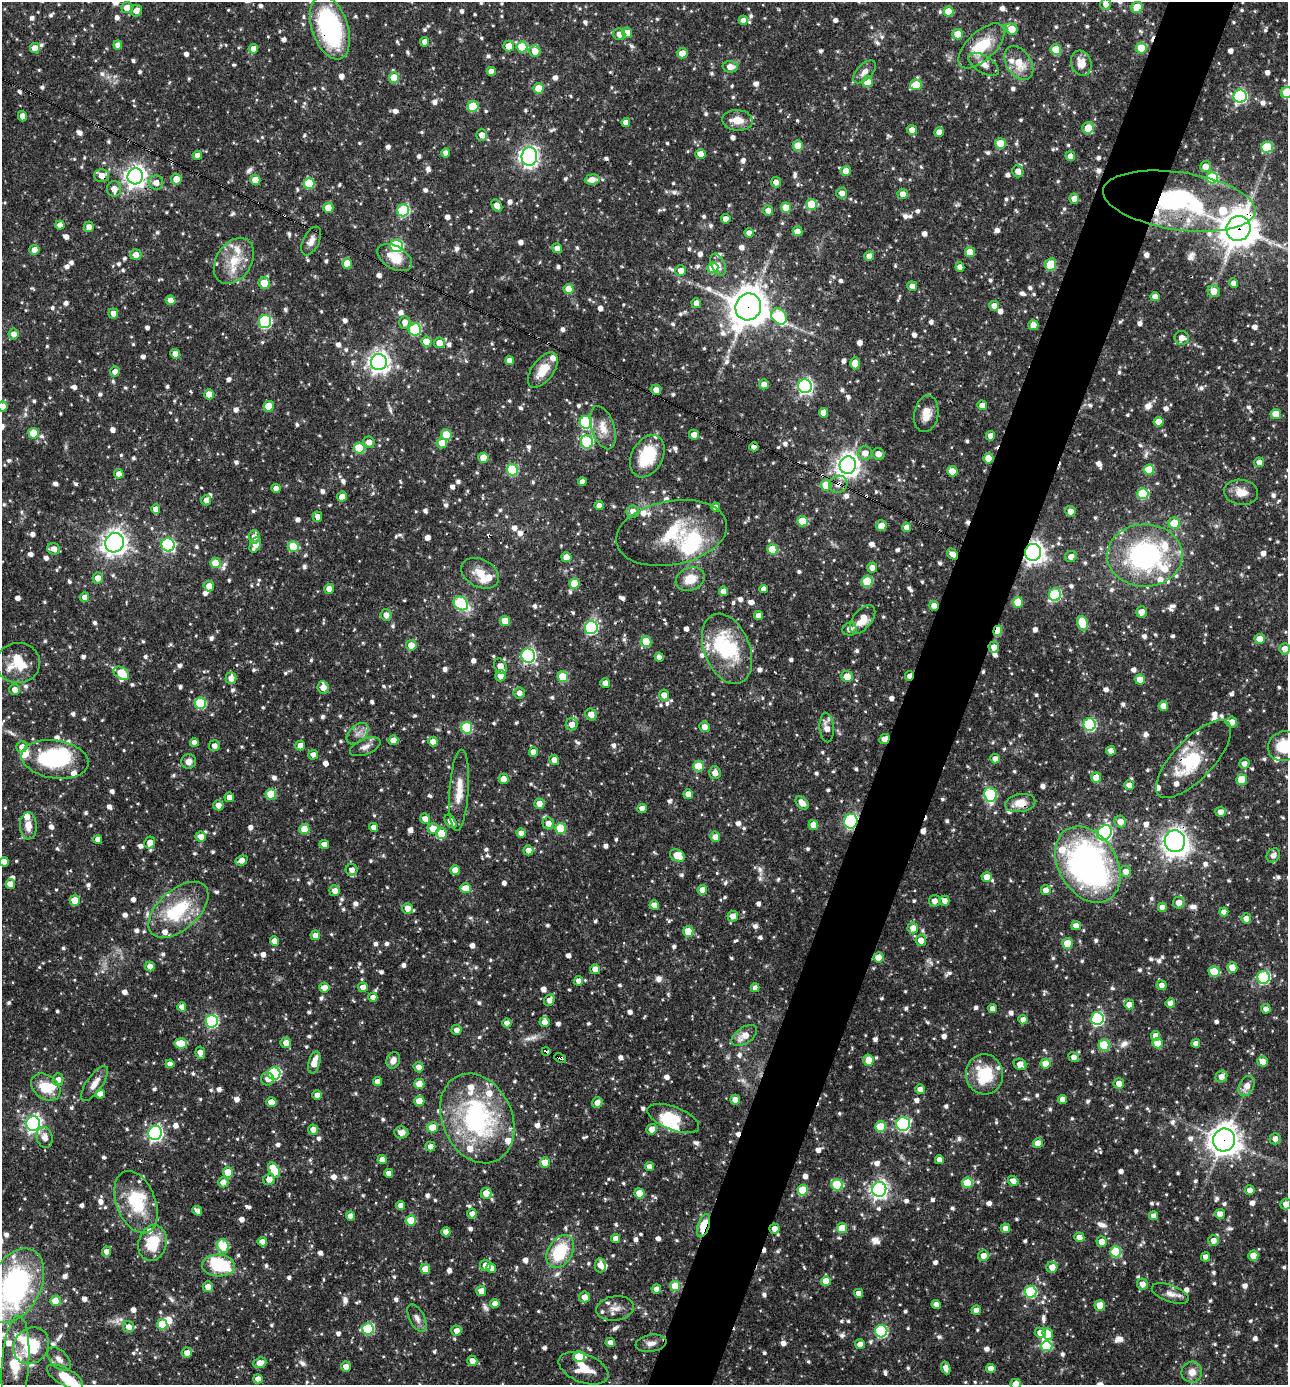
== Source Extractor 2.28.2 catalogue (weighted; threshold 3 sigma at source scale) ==
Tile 10 of 4 x 4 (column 2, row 3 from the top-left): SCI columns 1557-2842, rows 1385-2767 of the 5550 x 5536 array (HDU 1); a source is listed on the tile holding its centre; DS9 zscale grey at full resolution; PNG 1290 x 1387 px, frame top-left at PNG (2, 2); each listed source drawn as its Kron ellipse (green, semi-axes under 4 px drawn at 4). Shown black and unused: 5% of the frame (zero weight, under 3 of 4 exposures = <1% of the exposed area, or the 3 px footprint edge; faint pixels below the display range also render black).
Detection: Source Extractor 2.28.2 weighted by HDU 2 'WHT'; one run over the whole footprint, this tile lists its part. Background 0.0625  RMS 0.0035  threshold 0.0159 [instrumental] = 3 sigma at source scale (4.5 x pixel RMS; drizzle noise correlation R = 1.50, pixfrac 1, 0.05/0.05 arcsec/px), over >= 5 px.
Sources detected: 1489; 2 too faint to see at this stretch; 10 inside a brighter object's white glare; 11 cosmic-ray / hot-pixel residue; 2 long thin detections or spike segments (spike, bleed or trail) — neither listed nor drawn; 65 inside a brighter listed object's ellipse — not listed separately; of the other 1399, all 500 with FLUX_AUTO >= 2.24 (the completeness limit of this list) listed and drawn (899 fainter detections not listed), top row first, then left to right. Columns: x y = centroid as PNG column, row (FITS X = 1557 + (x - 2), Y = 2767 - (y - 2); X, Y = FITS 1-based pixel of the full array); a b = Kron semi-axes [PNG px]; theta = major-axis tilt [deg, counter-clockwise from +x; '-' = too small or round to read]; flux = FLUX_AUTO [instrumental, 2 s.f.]
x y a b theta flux
1105 4 5 5 - 2.4
1137 7 6 5 - 11
127 8 5 5 - 4.6
136 11 6 5 - 2.6
948 11 5 5 - 7.3
743 20 4 4 - 2.5
330 28 33 18 -71 55
1012 29 6 5 - 7.5
627 33 5 5 - 4.8
619 34 6 5 - 2.8
958 34 5 5 - 6.2
425 42 5 4 - 2.4
118 45 4 4 - 2.5
509 46 5 5 - 4.3
981 46 29 14 44 14
522 47 5 5 - 14
35 48 5 5 - 4.5
1141 48 5 5 - 11
253 49 5 5 - 3
1056 50 5 5 - 14
535 51 6 5 - 4.1
682 53 5 5 - 3.7
1019 63 19 12 -57 7.7
1081 63 13 10 -71 5
984 64 17 8 -31 3.2
730 67 7 6 - 3.1
491 71 4 4 - 2.3
864 72 14 7 45 2.7
394 78 5 5 - 9.6
867 82 5 5 - 10
916 85 6 5 - 9.5
539 89 5 5 - 8.1
1287 92 6 5 - 15
1240 96 6 6 - 64
473 106 5 5 - 15
22 116 5 4 - 2.9
737 120 15 10 -5 5
626 123 4 4 - 2.6
1088 128 6 5 - 6.5
912 130 5 5 - 2.5
939 132 5 4 - 2.8
482 135 5 5 - 2.9
1000 143 5 5 - 7.3
798 145 5 5 - 6.6
1267 147 6 5 - 19
445 153 4 4 - 2.3
700 154 5 5 - 3.1
197 155 4 4 - 2.3
1070 156 5 5 - 2.5
529 157 9 8 - 130
1205 166 5 5 - 3.6
846 171 5 5 - 4.8
1018 171 6 5 - 2.9
101 175 7 6 - 4
135 176 8 7 - 260
1212 178 5 5 - 27
176 179 5 5 - 3.9
255 180 5 5 - 6.6
592 180 7 5 4 4.3
776 182 5 5 - 2.4
156 183 7 7 - 2.6
309 183 5 5 - 16
114 189 7 7 - 3.1
842 193 5 5 - 2.6
903 194 5 5 - 2.8
1074 198 5 5 - 3.1
1179 201 77 28 -8 68
811 204 5 5 - 14
497 206 7 5 -59 2.8
328 208 5 5 - 5.8
786 208 5 5 - 8.2
403 210 6 6 - 28
768 211 5 5 - 2.6
726 219 5 4 - 2.3
60 225 4 4 - 2.9
89 227 5 5 - 2.4
1238 228 12 12 - 770
797 231 5 5 - 3.5
749 233 4 4 - 2.4
311 241 15 8 65 2.6
396 246 6 6 - 40
557 248 5 5 - 2.7
34 250 5 5 - 3.2
970 252 5 5 - 6
136 255 5 5 - 3.1
869 256 5 5 - 2.8
395 258 19 11 -29 8.2
234 261 25 17 57 10
347 263 5 5 - 6.8
1051 264 6 5 - 13
718 265 12 6 -65 2.8
960 267 5 4 - 2.7
713 268 5 5 - 9.5
681 271 5 5 - 3.5
264 283 6 5 - 8
1234 283 4 4 - 3.2
912 286 5 4 - 2.3
569 289 5 5 - 5.7
1214 291 6 6 - 4.3
1155 297 4 4 - 2.4
170 300 5 5 - 2.5
696 303 5 5 - 2.9
994 306 5 4 - 2.6
748 307 13 12 - 800
113 313 5 5 - 2.4
779 316 9 7 -47 28
265 322 6 6 - 45
405 322 6 5 - 2.7
1033 325 5 5 - 3.7
415 329 6 6 - 30
13 334 5 5 - 2.5
1182 338 7 7 - 3.2
426 342 5 5 - 7.1
439 343 5 5 - 3.9
175 354 5 4 - 2.6
510 361 4 4 - 2.7
379 362 8 8 - 240
855 363 6 5 - 3.9
543 370 20 10 53 7.3
115 372 5 5 - 2.5
764 384 5 5 - 2.5
805 386 7 7 - 100
656 390 5 5 - 2.5
209 394 5 5 - 4.8
982 405 5 5 - 2.6
2 406 5 5 - 3
269 406 5 5 - 7
823 413 5 4 - 2.9
926 414 18 12 80 4.9
1276 414 5 5 - 6.7
586 422 6 6 - 33
1159 422 5 5 - 4.4
603 428 22 11 -72 5.5
33 433 5 5 - 10
446 435 5 5 - 11
694 435 5 5 - 2.9
991 436 5 4 - 2.9
369 442 6 5 - 2.9
587 442 7 6 - 31
442 443 5 5 - 4.5
754 447 4 4 - 2.4
359 448 5 5 - 17
865 453 7 7 - 3
878 454 6 5 - 2.7
647 456 22 15 62 19
483 458 5 5 - 6.1
988 458 5 5 - 6.9
1259 462 5 5 - 2.5
848 465 8 8 - 300
512 470 6 5 - 24
1149 470 5 5 - 11
952 471 5 5 - 5.8
119 474 4 4 - 3
582 482 4 4 - 2.3
838 484 9 8 - 2.7
826 485 5 5 - 9.7
276 489 4 4 - 2.8
1241 492 17 12 -8 4.6
1143 494 5 5 - 18
342 497 5 5 - 2.7
206 500 5 5 - 2.3
599 505 4 4 - 2.6
716 507 4 4 - 2.6
156 509 5 4 - 2.9
633 511 6 6 - 3
1070 511 5 5 - 2.8
317 517 5 4 - 2.3
802 521 5 5 - 8.8
1174 523 6 5 - 9
881 526 5 5 - 4.2
906 527 4 4 - 2.4
672 533 56 32 11 27
254 537 7 5 82 2.6
114 543 10 9 - 280
168 545 7 6 - 52
255 545 8 5 65 4
293 546 5 5 - 12
54 549 7 5 -18 2.9
772 549 5 5 - 9.6
1033 552 8 8 - 230
952 554 6 4 -47 2.5
1145 555 38 31 -1 66
567 557 5 5 - 4.8
1071 557 6 5 - 2.4
215 563 5 5 - 7.9
872 568 5 5 - 3
480 573 20 13 -28 6
98 578 5 5 - 3.2
690 579 15 11 22 6.5
867 581 5 5 - 14
574 584 5 5 - 7.8
209 586 5 5 - 3.6
329 589 5 4 - 3.1
764 589 4 4 - 2.4
723 591 5 4 - 3
1055 595 6 6 - 33
85 597 5 5 - 3.1
1018 602 5 5 - 9.3
461 603 8 6 -38 29
934 606 5 5 - 3.3
1142 612 6 5 - 2.9
386 615 6 5 - 2.7
758 615 4 4 - 2.6
863 619 17 9 52 7.3
505 621 5 5 - 7.5
1083 623 7 5 -74 10
591 627 6 6 - 53
849 629 7 6 - 2.4
998 631 5 4 - 11
1260 639 5 5 - 5.4
646 642 5 5 - 10
411 645 5 5 - 4.2
994 647 6 5 - 2.8
727 649 37 23 -68 30
1285 649 5 5 - 3
528 656 7 6 - 74
659 657 4 4 - 2.4
18 663 22 20 2 13
500 666 8 6 -62 3.8
121 673 8 5 -32 9.5
500 676 6 5 - 3
847 676 6 5 - 5.1
909 676 5 4 - 2.5
563 677 5 5 - 13
231 678 6 5 - 3.4
1140 680 5 5 - 6.8
605 683 5 4 - 2.5
323 687 6 5 - 3.2
15 690 5 5 - 2.6
519 693 6 5 - 2.3
664 695 5 5 - 2.8
200 703 6 5 - 24
1163 706 5 5 - 4.6
591 714 6 5 - 3.6
1232 722 5 5 - 3.1
572 724 6 6 - 3
1090 725 6 6 - 44
705 727 5 5 - 3
467 728 6 5 - 24
827 728 15 7 -85 3.9
358 734 13 8 44 2.3
884 739 5 4 - 3.8
393 740 5 5 - 4.4
433 741 5 5 - 3.6
194 743 4 4 - 2.4
300 745 5 5 - 2.5
214 746 5 5 - 2.3
1284 746 16 14 24 12
22 747 6 5 - 2.8
365 747 16 7 22 2.2
1111 751 5 4 - 3.1
533 752 5 4 - 3.5
313 755 5 5 - 2.3
55 759 34 19 -9 35
995 759 5 4 - 2.6
1194 759 50 20 46 19
554 760 5 5 - 2.9
189 761 7 7 - 2.3
1244 764 5 5 - 2.3
698 766 5 5 - 12
715 773 6 5 - 2.7
1096 778 5 5 - 8.5
504 779 5 5 - 2.9
1242 780 5 5 - 9.3
1129 785 5 5 - 2.7
459 790 41 9 86 7.1
271 794 5 5 - 13
688 794 5 4 - 4
990 795 7 6 - 29
229 797 5 4 - 2.4
802 803 8 5 -44 3
1020 803 15 9 10 5.8
539 804 5 5 - 3.5
218 805 5 5 - 2.7
642 808 5 4 - 2.9
1221 812 5 5 - 2.6
425 819 5 5 - 3.1
451 821 7 5 -48 3
851 821 7 6 - 55
1120 822 6 5 - 3.1
548 823 6 5 - 2.6
813 825 5 5 - 4.4
28 826 13 8 -88 4.1
373 827 4 4 - 2.3
561 828 5 5 - 13
304 829 5 5 - 9.4
433 829 5 5 - 5.4
441 833 5 5 - 8.8
521 833 5 4 - 2.7
1104 833 8 6 52 92
201 837 5 5 - 2.7
715 837 5 5 - 2.8
98 839 4 4 - 2.4
1175 841 11 10 - 280
150 843 6 5 - 3.2
324 844 4 4 - 2.7
528 850 5 5 - 3.2
677 855 8 5 -26 6.1
1273 855 7 6 - 2.4
241 860 6 4 24 2.9
4 862 5 4 - 2.7
1088 865 41 29 -58 120
351 870 6 6 - 2.4
455 870 5 5 - 4.8
1126 872 6 5 - 3
987 877 5 5 - 3.6
10 884 5 4 - 3
465 888 5 5 - 4.9
702 890 5 5 - 3.3
1046 890 5 5 - 3.2
335 891 5 5 - 2.9
75 900 5 5 - 8.2
934 901 5 5 - 2.5
944 901 5 5 - 2.3
1179 903 6 6 - 3.2
654 905 5 4 - 3.3
1162 907 4 4 - 2.9
407 908 5 5 - 3.2
178 910 36 20 41 20
1224 912 4 4 - 2.4
733 916 5 5 - 2.8
1246 918 5 5 - 2.7
1076 926 5 4 - 2.7
913 928 5 5 - 3.8
688 931 5 5 - 9
315 935 5 5 - 2.8
921 940 5 5 - 2.8
275 941 5 4 - 3.1
1067 943 5 5 - 6.9
878 957 5 5 - 6.8
150 966 5 4 - 3.2
1232 967 5 5 - 6.1
595 969 5 4 - 4.2
1214 971 5 5 - 10
1264 977 6 6 - 41
578 981 5 4 - 2.4
1161 985 5 4 - 2.5
363 987 5 5 - 3
324 988 5 5 - 3.2
755 988 4 4 - 2.4
373 997 4 4 - 2.3
549 1000 6 5 - 2.5
1170 1003 5 4 - 3.1
1129 1004 5 5 - 3
182 1007 4 4 - 2.9
992 1009 4 4 - 2.7
1266 1009 5 4 - 2.3
1097 1018 6 6 - 60
1023 1020 5 4 - 2.4
212 1021 6 6 - 48
544 1022 5 5 - 3.1
507 1023 4 4 - 2.4
456 1030 5 5 - 2.4
744 1036 14 8 35 5.1
1155 1036 5 4 - 3
181 1043 6 5 - 7.5
286 1043 5 5 - 3.1
1157 1043 5 5 - 7
1196 1043 4 4 - 2.4
1104 1045 5 5 - 18
546 1051 4 3 - 7.7
200 1053 6 4 -81 2.6
1074 1057 5 4 - 2.3
560 1058 6 3 -26 4.8
393 1060 8 6 67 2.6
869 1060 5 5 - 5.9
1262 1061 5 5 - 4
314 1062 11 5 75 4.2
1046 1063 5 5 - 6.4
170 1064 4 4 - 2.5
1020 1064 6 5 - 2.7
419 1067 5 5 - 2.5
274 1074 6 6 - 46
984 1074 20 18 -83 15
1221 1077 6 5 - 2.8
58 1079 6 5 - 2.6
267 1079 6 6 - 2.3
377 1082 4 4 - 2.9
95 1083 20 8 56 3.7
1119 1083 5 5 - 3
419 1084 5 5 - 5.9
1247 1086 11 7 61 3.8
46 1087 16 12 -37 9.4
920 1089 5 5 - 2.5
100 1094 5 4 - 3.3
317 1095 5 4 - 2.3
735 1100 5 5 - 2.6
1063 1100 4 4 - 3.1
419 1101 5 5 - 6.2
271 1102 5 4 - 5.4
597 1103 5 5 - 2.6
477 1118 46 35 -65 63
673 1118 27 11 -21 9.6
33 1124 7 7 - 130
903 1124 7 6 - 54
432 1127 5 5 - 7
880 1127 5 5 - 14
652 1129 5 5 - 3.5
313 1130 5 5 - 3
401 1132 7 6 - 2.4
155 1133 7 7 - 94
45 1137 11 8 -73 2.8
1275 1139 5 5 - 2.5
1224 1140 11 11 - 460
1038 1143 5 5 - 3.7
430 1147 5 5 - 2.4
382 1160 4 4 - 2.9
939 1160 4 4 - 2.5
545 1163 5 5 - 5.3
649 1167 4 4 - 2.5
274 1170 8 5 -60 12
228 1172 5 5 - 8.4
389 1173 4 4 - 2.6
269 1180 6 5 - 2.8
1013 1181 5 4 - 2.6
223 1182 5 5 - 2.7
967 1183 5 5 - 12
837 1185 6 5 - 20
879 1189 7 7 - 160
803 1190 5 5 - 13
1250 1190 5 5 - 2.6
486 1193 5 5 - 4.1
640 1193 5 5 - 7.4
136 1202 32 19 -69 18
1286 1204 5 5 - 2.9
401 1205 4 4 - 2.4
197 1211 5 4 - 2.5
472 1214 5 4 - 2.6
1220 1214 5 5 - 3.2
350 1216 4 4 - 2.5
1153 1216 4 4 - 2.5
411 1220 5 5 - 9.4
704 1226 12 5 70 14
842 1228 5 5 - 8.2
1005 1228 4 4 - 3
774 1229 5 5 - 3.3
446 1232 4 4 - 2.5
1079 1237 5 5 - 3.2
615 1239 4 4 - 2.5
1213 1240 5 5 - 2.4
262 1242 4 4 - 2.8
1101 1242 5 5 - 3.7
152 1243 18 14 73 12
223 1246 7 5 -62 18
106 1252 5 4 - 2.6
560 1252 17 12 58 19
1116 1252 5 5 - 19
983 1256 5 5 - 2.9
1253 1256 5 5 - 4.4
1206 1257 4 4 - 2.7
485 1265 5 5 - 2.8
600 1265 7 5 89 2.8
218 1266 16 11 -3 28
1052 1267 5 5 - 3.4
491 1268 5 4 - 2.4
425 1269 5 5 - 5.3
826 1281 5 5 - 5.5
1142 1284 6 5 - 2.9
15 1286 40 25 63 88
675 1286 5 5 - 9.1
208 1287 5 5 - 2.7
656 1289 5 4 - 2.6
481 1291 5 5 - 3.2
1030 1292 6 6 - 33
859 1293 4 4 - 3.1
1170 1293 19 8 -20 3.1
584 1297 5 5 - 3.5
55 1301 5 5 - 7.7
495 1304 5 4 - 3
936 1304 5 4 - 2.5
1100 1305 5 5 - 6.9
615 1308 19 12 8 3.7
976 1310 4 4 - 2.6
417 1318 15 7 -63 2.3
162 1324 5 5 - 12
129 1327 6 5 - 2.8
368 1329 6 5 - 26
456 1331 5 5 - 2.9
881 1331 6 6 - 43
1040 1333 5 5 - 3
1048 1334 6 5 - 4
610 1343 4 4 - 2.5
651 1343 15 8 10 2.9
860 1344 5 5 - 2.5
31 1346 19 16 53 19
1047 1346 6 5 - 14
187 1353 5 5 - 2.8
579 1356 6 5 - 11
59 1359 14 8 -46 2.7
472 1361 5 5 - 2.7
260 1363 7 5 20 3.4
15 1364 49 13 86 14
346 1366 5 5 - 2.8
583 1368 26 14 -22 7.7
946 1368 6 4 -68 2.6
991 1369 5 4 - 2.8
1192 1372 10 10 - 3.5
65 1377 20 8 -28 7.1
258 1379 5 4 - 2.7
1016 1384 5 5 - 4.4
Overlapping masked pixels (flux is a lower limit): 35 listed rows (the first 20) at x y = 330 28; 1056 50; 491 71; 101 175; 135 176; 776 182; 1179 201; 1238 228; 748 307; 754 447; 988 458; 838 484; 826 485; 1033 552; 952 554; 1145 555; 867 581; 934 606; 998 631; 994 647
Isophote crosses this tile's border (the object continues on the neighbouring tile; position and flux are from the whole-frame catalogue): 10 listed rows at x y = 1105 4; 1137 7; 330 28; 1287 92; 2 406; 1284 746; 1286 1204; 15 1286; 583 1368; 1016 1384